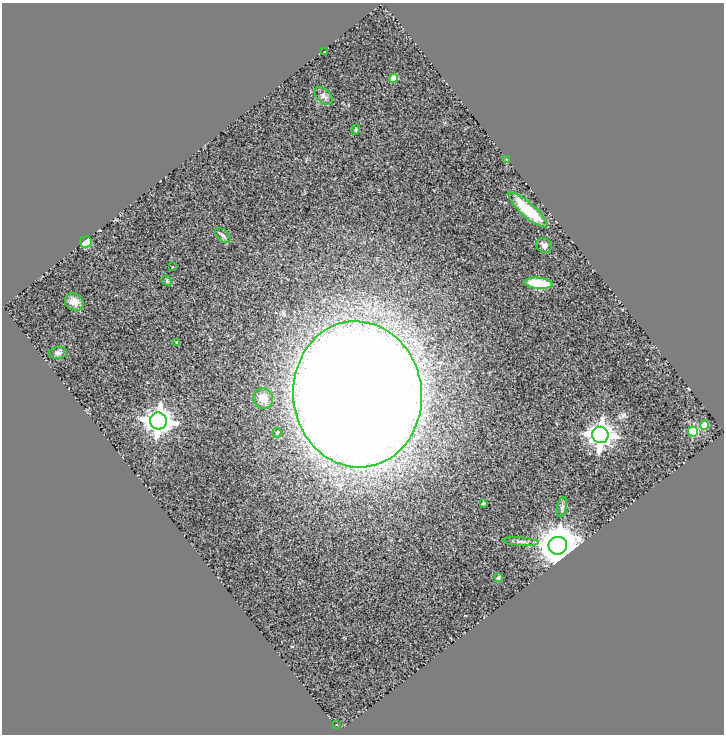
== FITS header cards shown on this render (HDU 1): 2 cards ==
NAXIS1  =                  722
NAXIS2  =                  732

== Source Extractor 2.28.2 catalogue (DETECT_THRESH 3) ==
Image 722 x 732 px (HDU 1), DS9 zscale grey, 1 PNG px = 1 image px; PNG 726 x 736 px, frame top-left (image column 1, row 732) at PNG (2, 3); each listed source drawn as its Kron ellipse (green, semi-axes under 4 px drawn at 4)
Background 0.791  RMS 0.14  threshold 0.432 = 3 sigma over >= 5 px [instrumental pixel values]
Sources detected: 28; all 28 listed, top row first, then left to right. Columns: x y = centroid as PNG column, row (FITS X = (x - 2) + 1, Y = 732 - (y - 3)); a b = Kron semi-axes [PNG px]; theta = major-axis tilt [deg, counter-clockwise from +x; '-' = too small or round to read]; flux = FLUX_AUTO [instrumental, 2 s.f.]
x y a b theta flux
324 52 2 2 - 9.6
393 78 4 4 - 150
324 96 11 6 -45 37
356 130 5 4 - 12
507 160 3 2 - 6
528 210 25 7 -42 370
223 235 9 5 -44 24
86 242 6 5 - 93
544 245 8 7 - 32
172 267 2 2 - 7.2
167 281 6 4 -47 12
538 283 14 5 -6 250
74 302 9 8 - 72
177 343 3 3 - 17
58 353 9 6 6 28
357 394 73 64 -83 40000
263 398 10 9 - 110
158 421 8 8 - 9700
704 425 4 4 - 270
693 431 5 5 - 560
277 433 5 4 - 14
600 435 8 8 - 9100
483 503 3 3 - 16
562 507 10 4 78 25
521 542 18 4 -4 31
558 546 9 9 - 32000
498 578 4 4 - 20
337 724 3 3 - 46